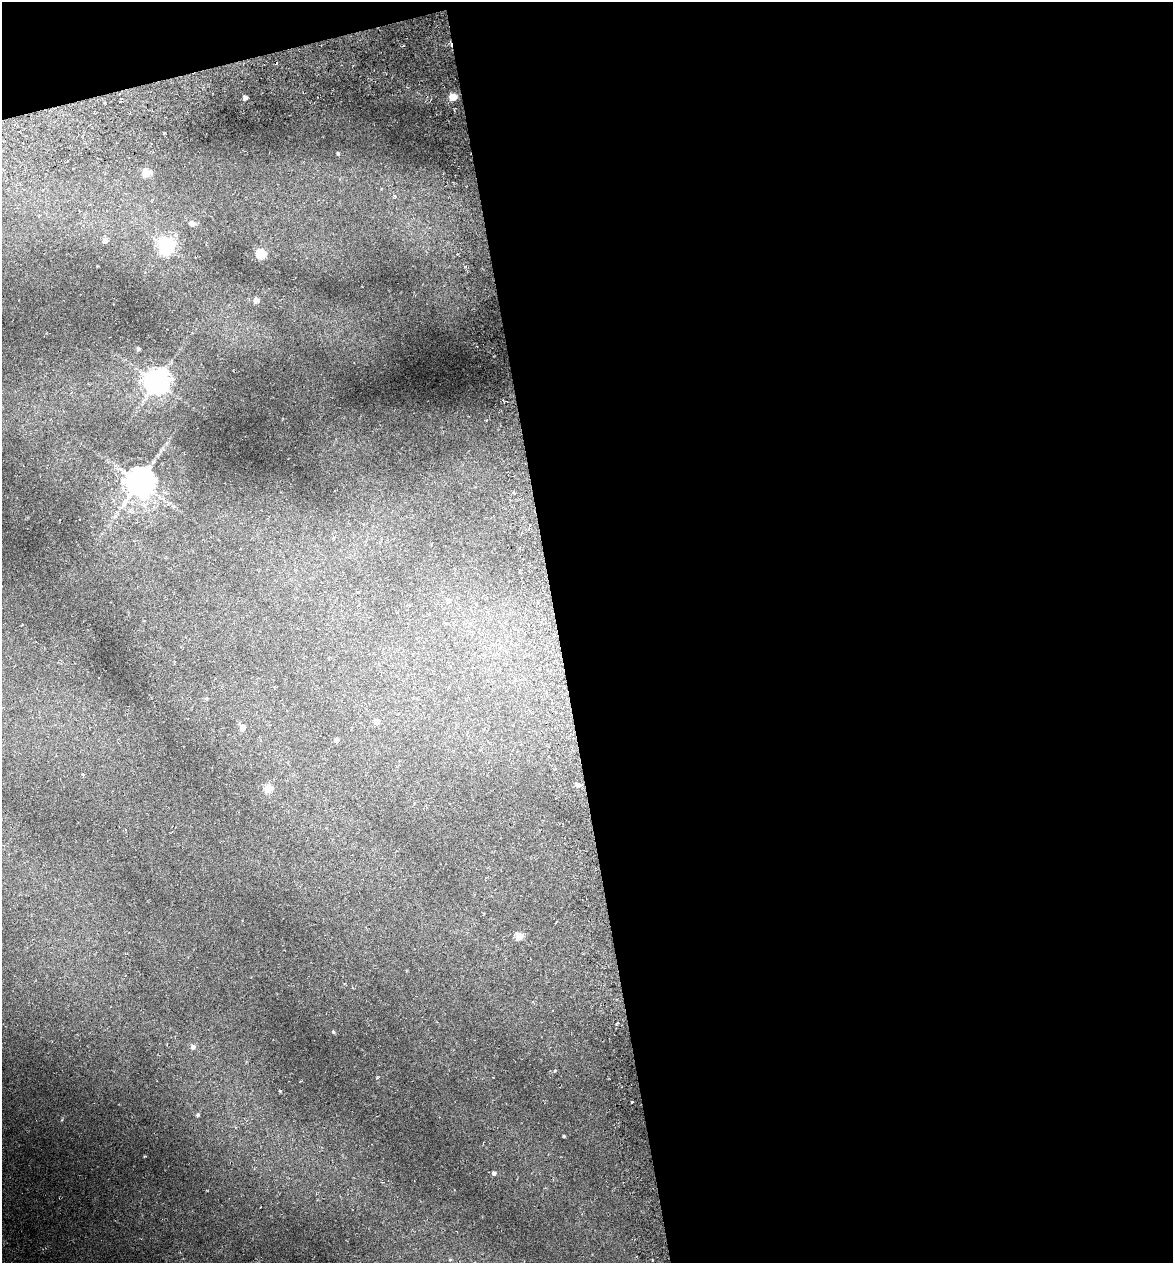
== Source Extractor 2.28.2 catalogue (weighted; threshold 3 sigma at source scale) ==
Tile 4 of 4 x 4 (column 4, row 1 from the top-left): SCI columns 3656-4826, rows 3858-5118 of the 4922 x 5194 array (HDU 1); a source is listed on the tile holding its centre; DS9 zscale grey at full resolution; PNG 1175 x 1265 px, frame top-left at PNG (2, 2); no overlay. Shown black and unused: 54% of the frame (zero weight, under 3 of 6 exposures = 5% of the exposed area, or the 3 px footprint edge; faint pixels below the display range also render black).
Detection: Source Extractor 2.28.2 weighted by HDU 2 'WHT'; one run over the whole footprint, this tile lists its part. Background 0.045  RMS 0.0048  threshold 0.0197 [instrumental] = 3 sigma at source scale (4.09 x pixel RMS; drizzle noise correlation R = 1.36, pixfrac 0.8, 0.0396/0.0396 arcsec/px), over >= 5 px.
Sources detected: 30; all 30 listed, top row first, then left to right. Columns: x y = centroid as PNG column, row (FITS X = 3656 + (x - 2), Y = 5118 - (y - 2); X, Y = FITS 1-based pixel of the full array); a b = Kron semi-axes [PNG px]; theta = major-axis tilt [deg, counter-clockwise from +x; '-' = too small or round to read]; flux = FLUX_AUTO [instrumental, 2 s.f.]
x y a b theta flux
277 63 3 2 - 0.35
453 97 5 5 - 13
245 98 4 4 - 3
338 153 4 4 - 0.73
147 173 5 5 - 16
192 223 5 5 - 4
105 241 5 4 - 3.9
166 246 7 7 - 130
261 254 5 5 - 27
256 300 4 4 - 4.4
138 349 4 4 - 1.3
157 382 8 8 - 500
139 482 9 9 - 920
448 600 5 5 - 1.9
206 698 5 4 - 0.55
377 722 5 5 - 4.5
242 728 6 5 - 4.9
336 740 4 4 - 3
82 774 5 4 - 0.52
578 785 5 4 - 2.7
268 789 5 5 - 16
519 936 5 5 - 12
333 1032 4 3 - 0.57
193 1047 5 5 - 2.2
555 1071 6 4 67 0.58
280 1091 5 3 - 0.39
198 1115 5 5 - 0.8
564 1136 3 3 - 0.55
494 1173 5 5 - 1.4
450 1260 5 3 - 0.49
Unlisted compact peaks at least as high as the median listed source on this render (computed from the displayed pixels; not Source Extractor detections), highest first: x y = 144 1156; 62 1120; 377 1078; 164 133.